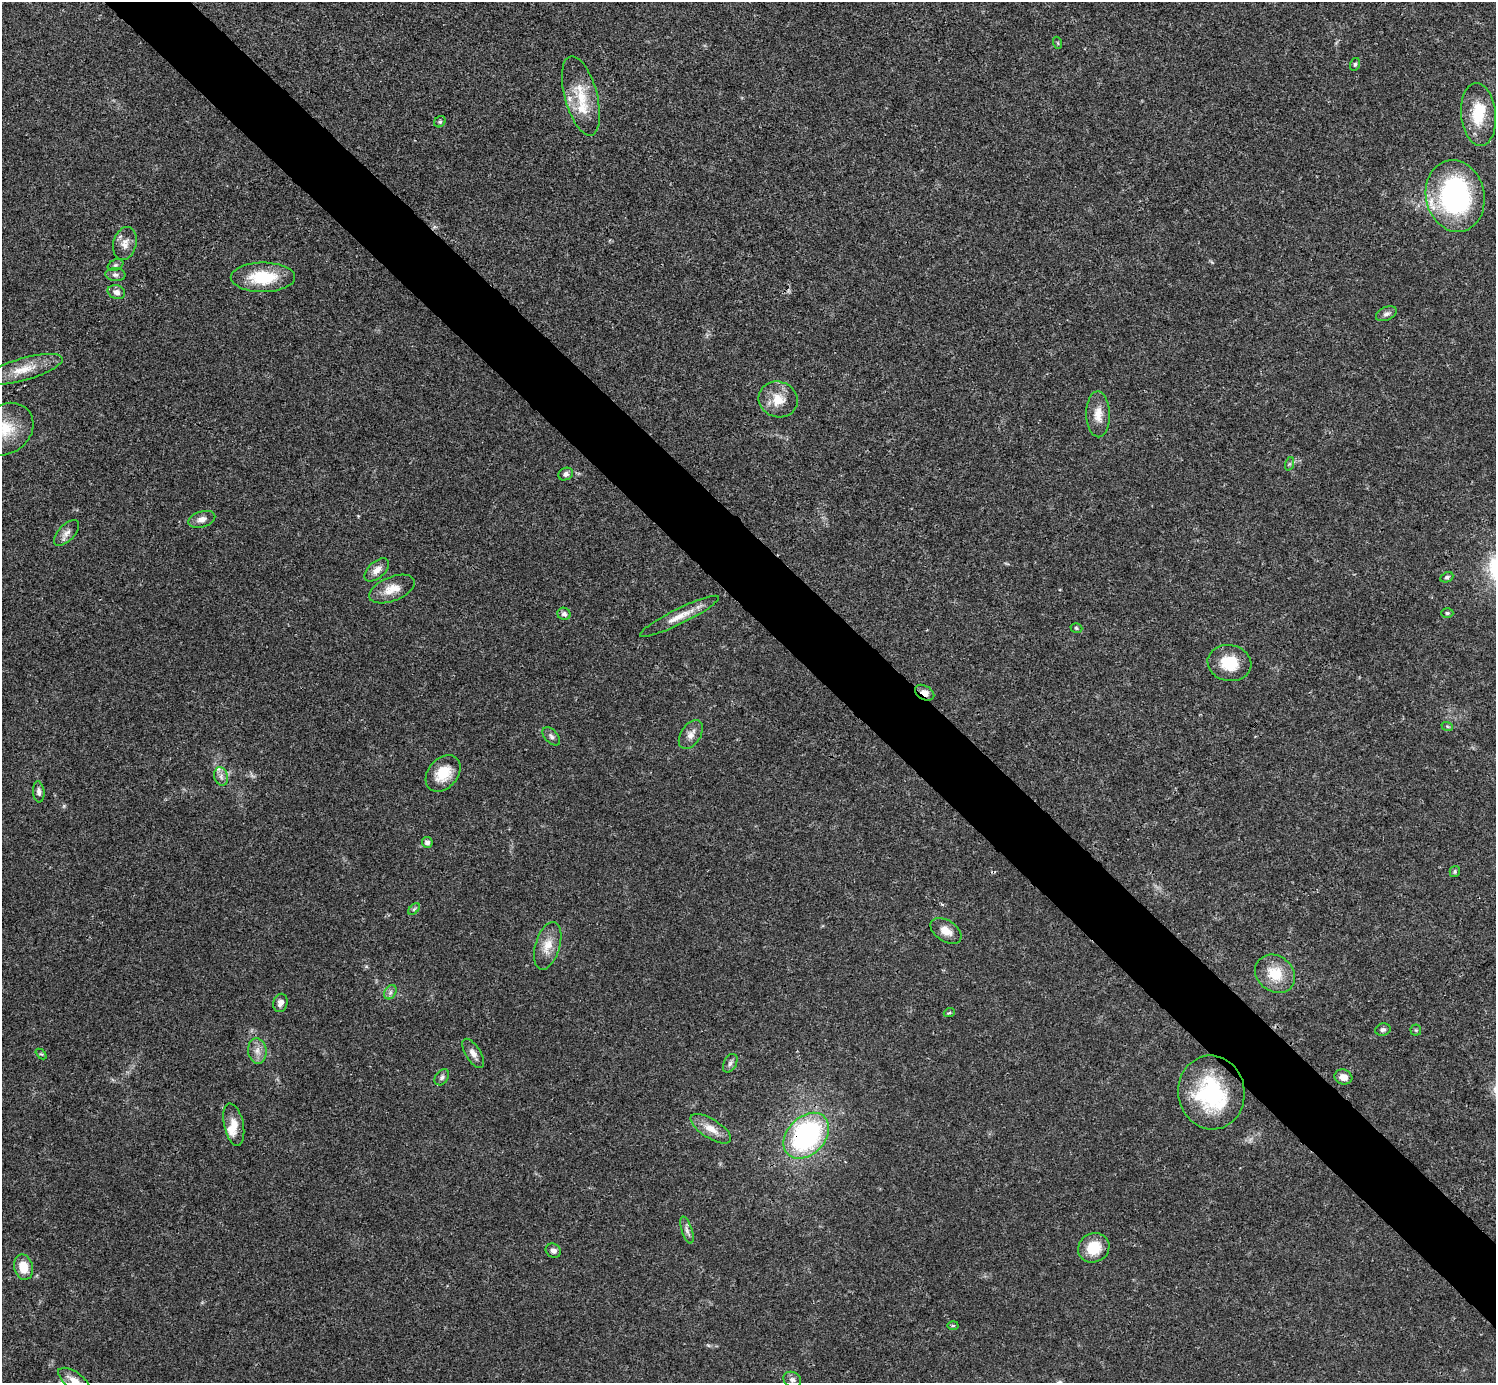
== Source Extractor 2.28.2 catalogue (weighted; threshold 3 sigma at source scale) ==
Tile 6 of 4 x 4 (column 2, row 2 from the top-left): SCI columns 1496-2989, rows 2920-4300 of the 5981 x 5981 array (HDU 1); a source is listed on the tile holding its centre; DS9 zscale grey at full resolution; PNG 1498 x 1385 px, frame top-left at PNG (2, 2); each listed source drawn as its Kron ellipse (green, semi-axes under 4 px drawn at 4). Shown black and unused: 5% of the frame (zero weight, under 3 of 4 exposures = <1% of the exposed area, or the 3 px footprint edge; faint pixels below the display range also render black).
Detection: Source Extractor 2.28.2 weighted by HDU 2 'WHT'; one run over the whole footprint, this tile lists its part. Background 0.021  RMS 0.0022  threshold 0.01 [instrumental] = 3 sigma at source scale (4.5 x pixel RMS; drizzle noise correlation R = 1.50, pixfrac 1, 0.05/0.05 arcsec/px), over >= 5 px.
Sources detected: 69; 1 inside a brighter object's white glare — neither listed nor drawn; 5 inside a brighter listed object's ellipse — not listed separately; the other 63 listed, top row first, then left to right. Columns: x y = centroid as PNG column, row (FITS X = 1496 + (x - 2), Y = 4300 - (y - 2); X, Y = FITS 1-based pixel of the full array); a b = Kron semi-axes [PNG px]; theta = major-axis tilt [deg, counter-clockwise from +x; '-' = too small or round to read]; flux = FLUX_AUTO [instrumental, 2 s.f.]
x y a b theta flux
1058 43 6 3 -71 0.25
1355 64 6 5 - 0.4
581 96 41 16 -75 7.3
1478 115 31 17 -85 7.6
440 122 6 5 - 0.37
1455 196 36 29 -79 42
125 244 17 11 75 2
115 265 8 5 26 0.5
115 275 10 6 -4 0.77
263 277 32 14 0 9.3
116 292 9 6 -16 1.2
1386 314 11 6 24 0.88
24 369 40 11 16 5.2
778 399 20 17 -20 4
1098 414 23 11 -88 3
6 429 30 24 37 7.9
1289 464 7 4 71 0.38
566 474 7 6 - 0.7
202 519 14 8 17 1.4
67 533 16 8 47 1.4
377 570 15 8 41 1.8
1447 577 7 5 26 0.48
392 589 24 12 22 3.6
1447 613 6 5 - 0.34
564 614 6 6 - 0.65
679 616 44 7 26 3.5
1076 628 6 4 -18 0.35
1229 663 22 18 -11 6.5
925 693 10 7 -31 1.8
1447 726 6 3 -19 0.26
691 734 16 10 57 1.8
551 736 11 6 -46 0.76
443 773 20 14 49 5.3
221 776 9 7 -75 0.92
39 792 10 5 -84 0.77
427 842 5 5 - 0.89
1455 872 6 5 - 0.36
414 909 7 4 45 0.34
946 931 17 10 -33 2.4
548 946 24 12 73 3.6
1275 974 21 17 -38 6.3
390 992 7 5 60 0.65
280 1003 9 7 75 1.2
949 1013 5 3 - 0.29
1383 1030 8 6 15 0.63
1416 1030 5 5 - 0.31
257 1051 13 9 -82 1.8
473 1053 17 7 -58 1.5
41 1054 6 4 -42 0.28
730 1063 10 6 61 0.77
442 1077 9 6 52 0.65
1343 1077 9 7 -18 1.9
1211 1092 37 33 -82 22
234 1125 22 9 -78 2.6
711 1129 23 9 -32 3
806 1136 26 19 46 39
687 1230 14 5 -72 0.86
1094 1248 16 14 29 5.6
553 1251 8 6 -31 0.84
23 1267 13 9 -76 3.7
953 1325 5 3 - 0.28
74 1380 18 8 -35 2.2
792 1380 9 7 -28 0.82
Overlapping masked pixels (flux is a lower limit): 2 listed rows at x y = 925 693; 806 1136
Isophote crosses this tile's border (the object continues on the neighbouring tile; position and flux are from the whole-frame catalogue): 2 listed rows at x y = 6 429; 74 1380